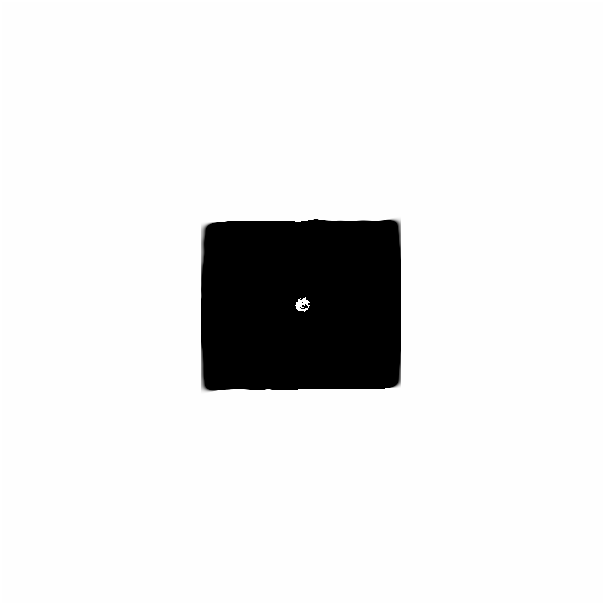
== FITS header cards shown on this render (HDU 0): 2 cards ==
NAXIS1  =                  601
NAXIS2  =                  601

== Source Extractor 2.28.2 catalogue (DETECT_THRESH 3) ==
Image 601 x 601 px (HDU 0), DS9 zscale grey, 1 PNG px = 1 image px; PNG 605 x 605 px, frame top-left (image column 1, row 601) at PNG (0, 0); no overlay
Background -6.31e-38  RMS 1.1e-37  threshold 3.16e-37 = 3 sigma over >= 5 px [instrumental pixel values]
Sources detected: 13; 12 with non-positive FLUX_AUTO (blend fragments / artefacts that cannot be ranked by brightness) are not listed; the other 1 listed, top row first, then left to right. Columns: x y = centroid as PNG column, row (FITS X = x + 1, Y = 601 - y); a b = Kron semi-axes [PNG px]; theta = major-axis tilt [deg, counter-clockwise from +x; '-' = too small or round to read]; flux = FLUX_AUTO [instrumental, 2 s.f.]
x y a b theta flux
299 302 11 9 39 1.8
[12 non-positive-flux detections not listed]